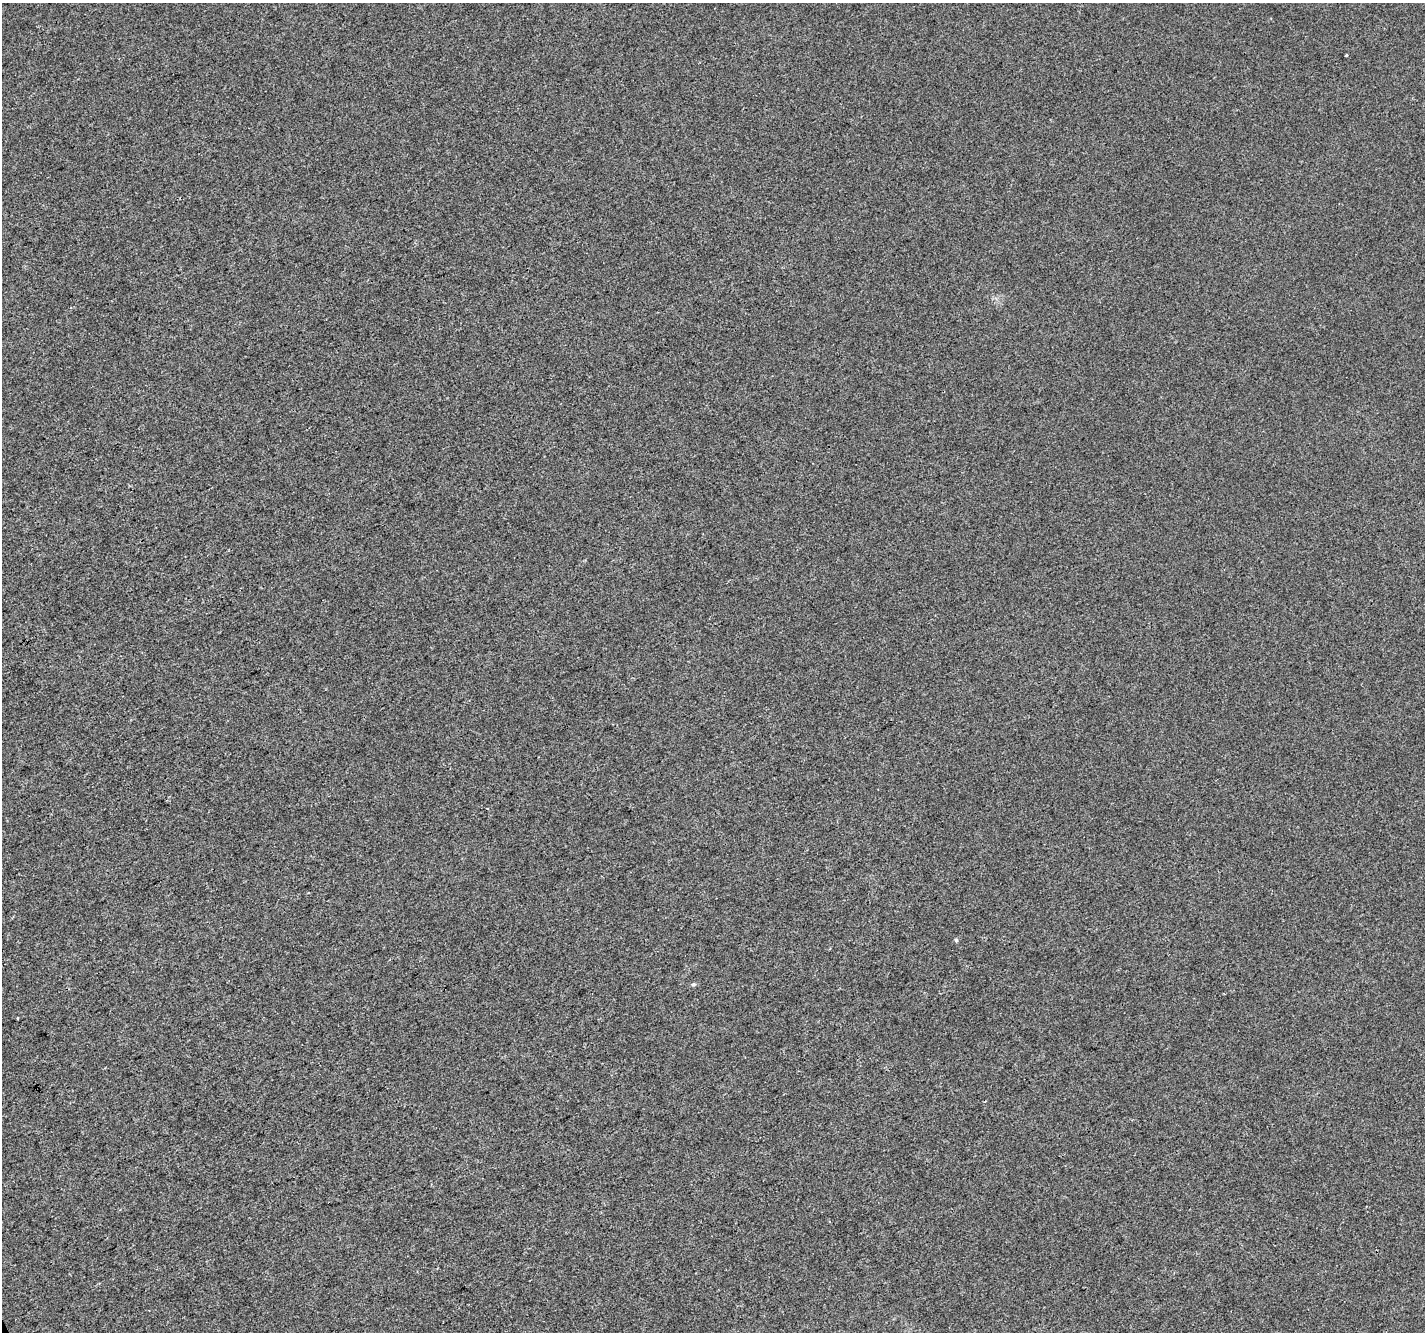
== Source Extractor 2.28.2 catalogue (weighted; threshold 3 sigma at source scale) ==
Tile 7 of 4 x 4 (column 3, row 2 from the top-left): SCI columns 2848-4270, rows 2810-4139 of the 5692 x 5561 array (HDU 1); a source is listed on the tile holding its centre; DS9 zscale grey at full resolution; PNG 1427 x 1334 px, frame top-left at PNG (2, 3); no overlay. Shown black and unused: <1% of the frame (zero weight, under 3 of 4 exposures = <1% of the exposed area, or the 3 px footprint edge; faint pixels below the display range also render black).
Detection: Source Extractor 2.28.2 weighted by HDU 2 'WHT'; one run over the whole footprint, this tile lists its part. Background 3.32e-04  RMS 0.0031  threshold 0.014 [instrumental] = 3 sigma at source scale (4.5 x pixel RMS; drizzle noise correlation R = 1.50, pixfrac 1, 0.0396/0.0396 arcsec/px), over >= 5 px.
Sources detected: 3; all 3 listed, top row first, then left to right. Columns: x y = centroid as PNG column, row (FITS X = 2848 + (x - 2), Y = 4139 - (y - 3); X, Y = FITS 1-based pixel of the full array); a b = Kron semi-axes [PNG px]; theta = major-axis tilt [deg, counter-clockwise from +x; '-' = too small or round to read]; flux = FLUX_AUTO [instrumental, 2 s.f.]
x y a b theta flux
956 940 5 4 - 0.39
693 984 6 4 21 0.47
17 1018 3 3 - 0.83